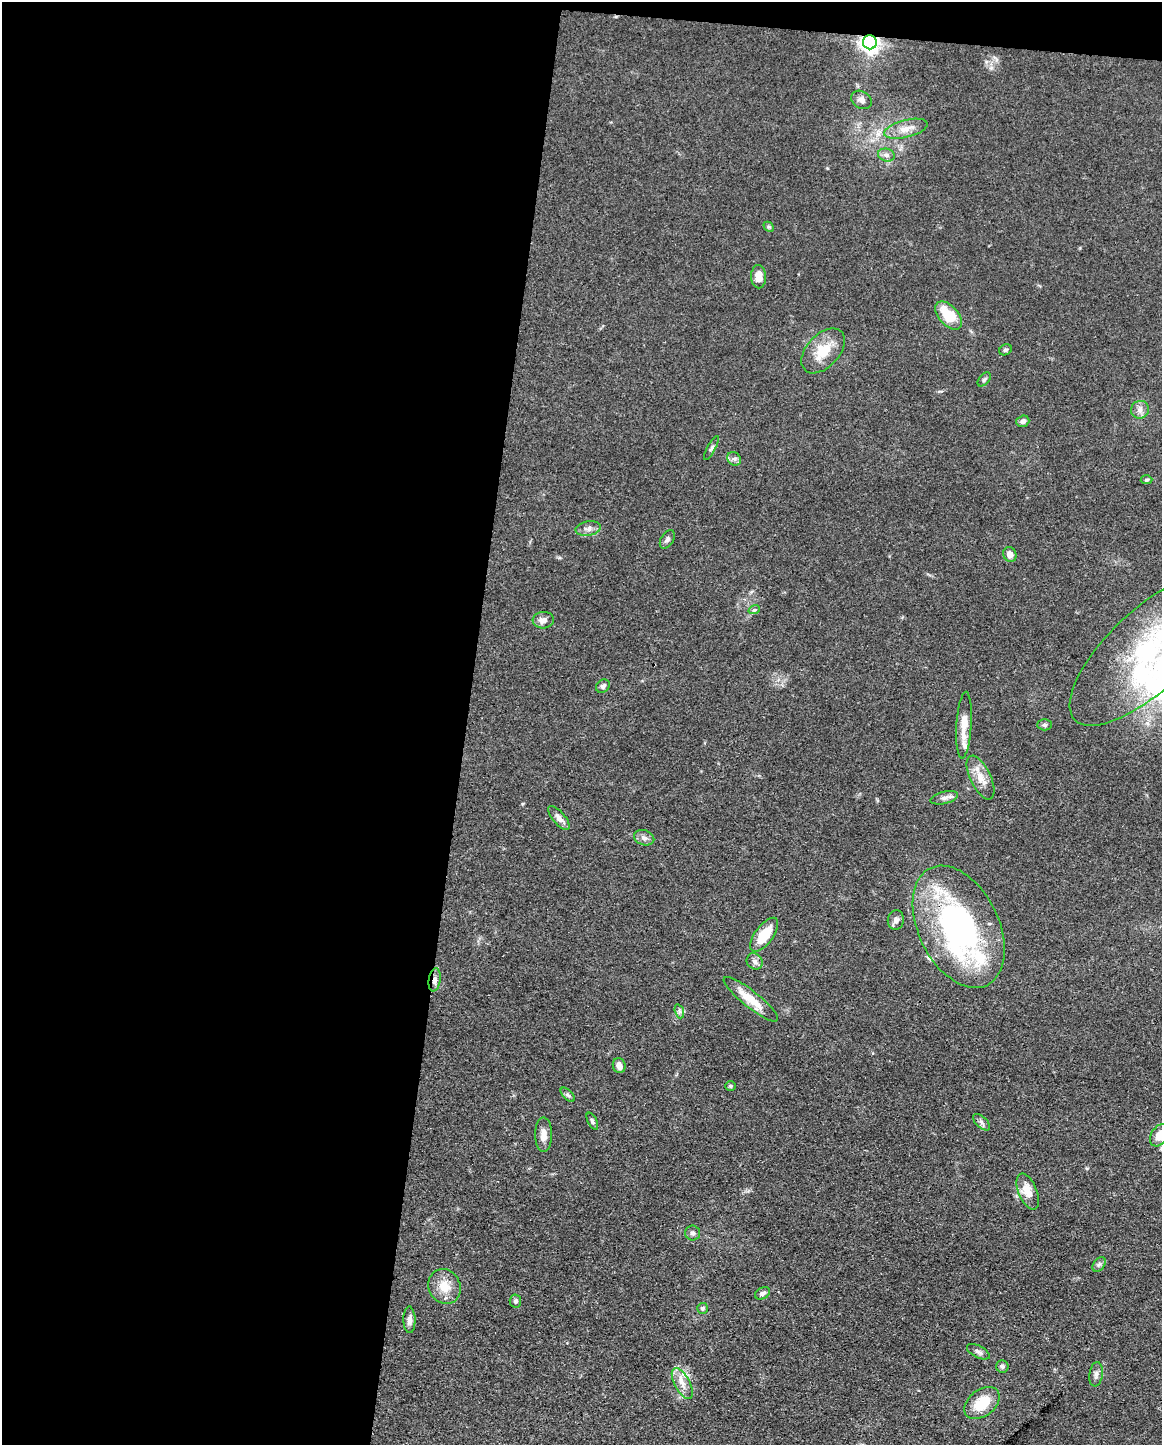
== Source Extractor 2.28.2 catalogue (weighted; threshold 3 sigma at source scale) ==
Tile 1 of 4 x 3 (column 1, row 1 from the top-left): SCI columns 1-1160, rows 3110-4552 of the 4640 x 4662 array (HDU 1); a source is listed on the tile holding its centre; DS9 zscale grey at full resolution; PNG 1164 x 1447 px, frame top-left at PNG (2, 2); each listed source drawn as its Kron ellipse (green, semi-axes under 4 px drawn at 4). Shown black and unused: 41% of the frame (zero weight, under 3 of 4 exposures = <1% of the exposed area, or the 3 px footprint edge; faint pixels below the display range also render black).
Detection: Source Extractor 2.28.2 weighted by HDU 2 'WHT'; one run over the whole footprint, this tile lists its part. Background 0.0779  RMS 0.006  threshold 0.0271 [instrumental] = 3 sigma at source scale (4.5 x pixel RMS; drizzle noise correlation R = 1.50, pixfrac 1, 0.05/0.05 arcsec/px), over >= 5 px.
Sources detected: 59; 1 inside a brighter object's white glare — neither listed nor drawn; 3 inside a brighter listed object's ellipse — not listed separately; the other 55 listed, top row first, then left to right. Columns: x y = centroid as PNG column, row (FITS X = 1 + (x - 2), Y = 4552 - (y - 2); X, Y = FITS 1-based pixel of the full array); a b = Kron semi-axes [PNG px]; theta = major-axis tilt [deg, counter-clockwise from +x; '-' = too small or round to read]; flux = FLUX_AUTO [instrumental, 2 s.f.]
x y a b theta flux
870 42 7 7 - 340
862 100 11 8 -34 3.2
906 129 22 8 14 7.3
886 155 8 6 -15 2.2
769 227 6 4 -42 0.86
758 277 11 7 -88 5.6
949 315 17 10 -48 17
1005 350 7 5 28 1.4
823 351 26 16 47 16
984 379 8 5 46 1.3
1140 410 9 8 - 3
1023 421 6 5 - 2.4
711 448 13 3 62 1.2
734 459 7 6 - 1.8
1147 480 6 4 3 0.89
588 529 13 7 11 3.1
667 539 10 6 58 1.8
1010 554 7 6 - 4.2
754 610 6 3 18 0.79
543 620 10 8 4 3.3
1148 650 101 40 43 110
603 686 7 6 - 1.8
964 725 33 7 86 8.8
1044 725 7 5 -1 1.3
981 777 24 10 -65 8.2
944 798 14 6 13 2.8
559 818 15 6 -50 3.5
644 838 10 7 -17 2.7
896 920 10 8 83 2.3
959 927 65 40 -64 150
764 935 20 9 53 16
755 961 8 7 - 2.5
435 980 11 6 81 3.2
751 999 34 8 -38 13
679 1011 7 4 -71 1.4
619 1065 8 6 -75 3.7
731 1086 5 5 - 0.84
568 1095 9 4 -44 1.2
592 1121 9 4 -62 1.3
981 1122 10 5 -43 1.9
543 1134 17 8 -90 5.3
1159 1135 12 8 56 8.4
1028 1192 19 9 -67 8.9
693 1233 7 7 - 1.9
1099 1264 8 5 53 1.6
444 1286 18 15 -62 11
763 1293 8 5 30 1.9
515 1301 6 6 - 1.4
702 1308 5 5 - 1.2
409 1320 13 6 -89 2.9
978 1352 12 6 -27 2.3
1002 1367 6 6 - 1.4
1096 1374 12 6 81 2.6
682 1383 17 7 -62 5.6
982 1403 20 13 38 17
Overlapping masked pixels (flux is a lower limit): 3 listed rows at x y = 870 42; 959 927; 435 980
Isophote crosses this tile's border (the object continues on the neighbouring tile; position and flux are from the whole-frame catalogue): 2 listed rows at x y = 1148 650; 1159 1135